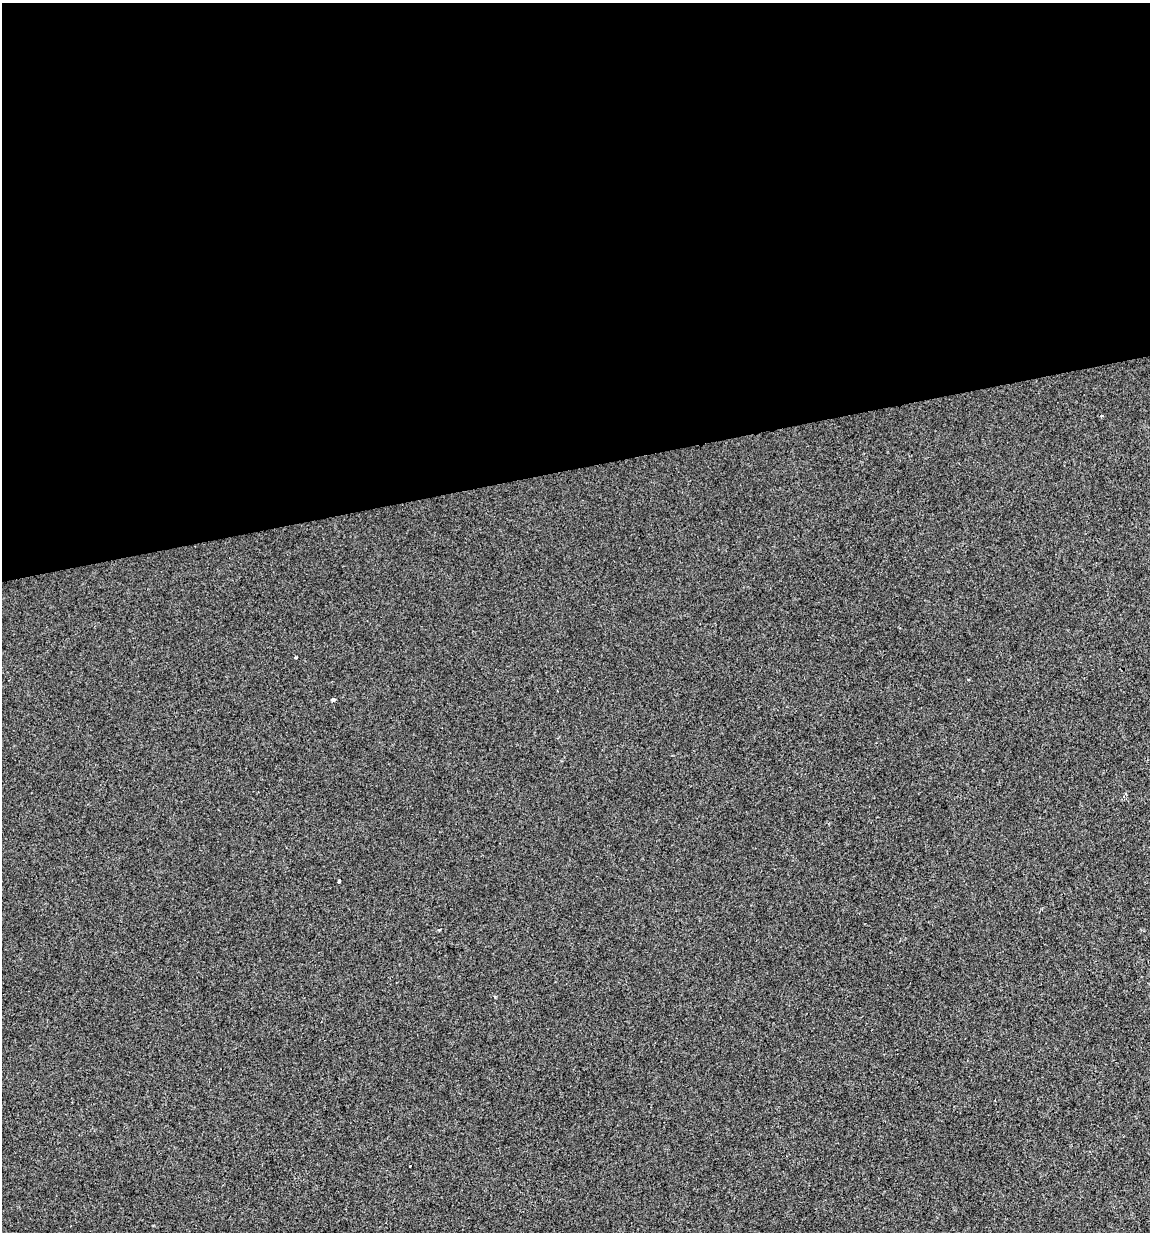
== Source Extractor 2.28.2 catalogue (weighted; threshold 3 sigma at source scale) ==
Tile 2 of 4 x 4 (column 2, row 1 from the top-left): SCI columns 1178-2325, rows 3690-4919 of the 4697 x 4919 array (HDU 1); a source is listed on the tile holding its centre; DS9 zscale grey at full resolution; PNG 1152 x 1234 px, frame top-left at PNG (2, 3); no overlay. Shown black and unused: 38% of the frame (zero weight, under 2 of 3 exposures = <1% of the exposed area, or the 3 px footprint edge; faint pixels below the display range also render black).
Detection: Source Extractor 2.28.2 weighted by HDU 2 'WHT'; one run over the whole footprint, this tile lists its part. Background -2.51e-04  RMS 0.0042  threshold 0.019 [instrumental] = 3 sigma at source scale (4.5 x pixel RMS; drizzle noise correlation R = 1.50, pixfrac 1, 0.0396/0.0396 arcsec/px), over >= 5 px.
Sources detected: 4; all 4 listed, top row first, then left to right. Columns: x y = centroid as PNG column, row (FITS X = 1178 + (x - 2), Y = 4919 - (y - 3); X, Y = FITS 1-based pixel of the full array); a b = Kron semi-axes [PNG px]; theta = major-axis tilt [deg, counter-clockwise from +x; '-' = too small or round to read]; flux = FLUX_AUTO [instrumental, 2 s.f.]
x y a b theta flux
295 657 3 3 - 1.1
333 699 4 4 - 4.4
339 881 4 3 - 0.7
410 1166 3 3 - 0.66